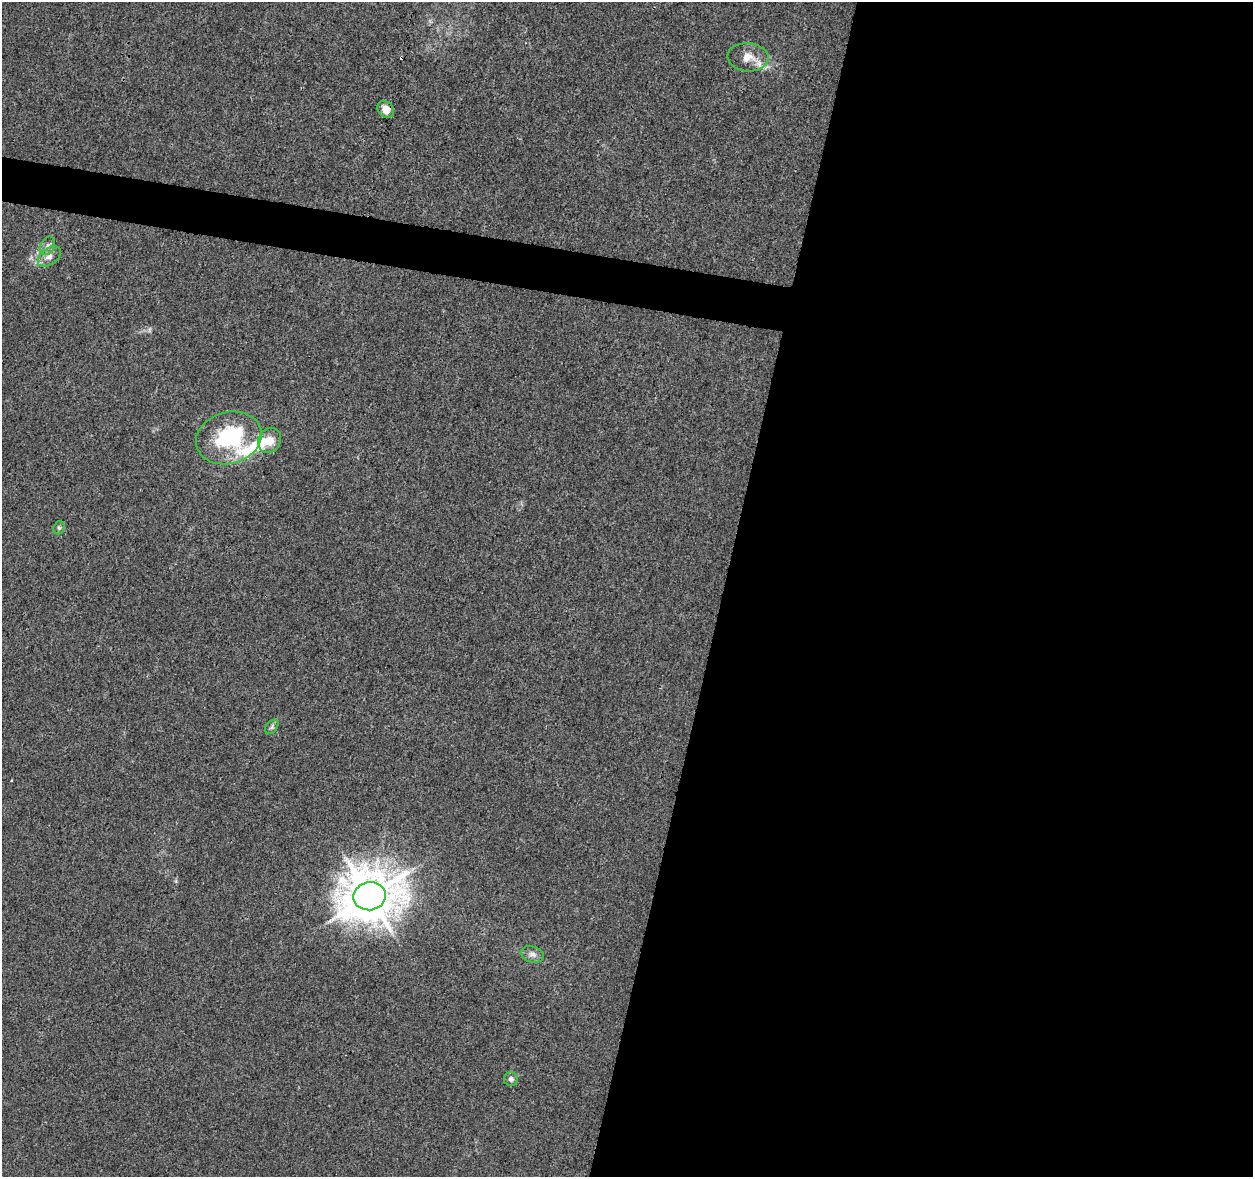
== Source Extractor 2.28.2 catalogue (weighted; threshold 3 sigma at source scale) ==
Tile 12 of 4 x 4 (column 4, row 3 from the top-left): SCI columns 3753-5003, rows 1399-2573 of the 5013 x 5207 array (HDU 1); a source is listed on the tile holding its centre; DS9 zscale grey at full resolution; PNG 1255 x 1179 px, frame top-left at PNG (2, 2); each listed source drawn as its Kron ellipse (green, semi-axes under 4 px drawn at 4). Shown black and unused: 45% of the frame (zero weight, under 3 of 4 exposures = <1% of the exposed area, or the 3 px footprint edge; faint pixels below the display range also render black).
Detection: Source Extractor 2.28.2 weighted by HDU 2 'WHT'; one run over the whole footprint, this tile lists its part. Background 0.00629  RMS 0.0027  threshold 0.0124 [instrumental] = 3 sigma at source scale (4.5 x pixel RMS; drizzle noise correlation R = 1.50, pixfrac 1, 0.0396/0.0396 arcsec/px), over >= 5 px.
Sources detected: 13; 1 cosmic-ray / hot-pixel residue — neither listed nor drawn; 1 inside a brighter listed object's ellipse — not listed separately; the other 11 listed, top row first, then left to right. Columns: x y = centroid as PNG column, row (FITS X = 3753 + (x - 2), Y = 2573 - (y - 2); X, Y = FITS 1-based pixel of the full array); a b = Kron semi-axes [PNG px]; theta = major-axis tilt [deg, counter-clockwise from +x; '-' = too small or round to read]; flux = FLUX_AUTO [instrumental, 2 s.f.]
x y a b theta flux
748 57 20 14 -5 4.1
386 109 9 7 -49 2.5
47 246 10 7 64 1.2
49 257 13 8 38 1.8
229 438 33 25 16 25
270 440 13 11 60 3.1
59 528 7 5 70 0.58
272 727 8 5 52 0.66
370 896 16 14 11 1200
532 954 12 8 -16 1.4
511 1079 7 7 - 0.95
Overlapping masked pixels (flux is a lower limit): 1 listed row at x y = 386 109